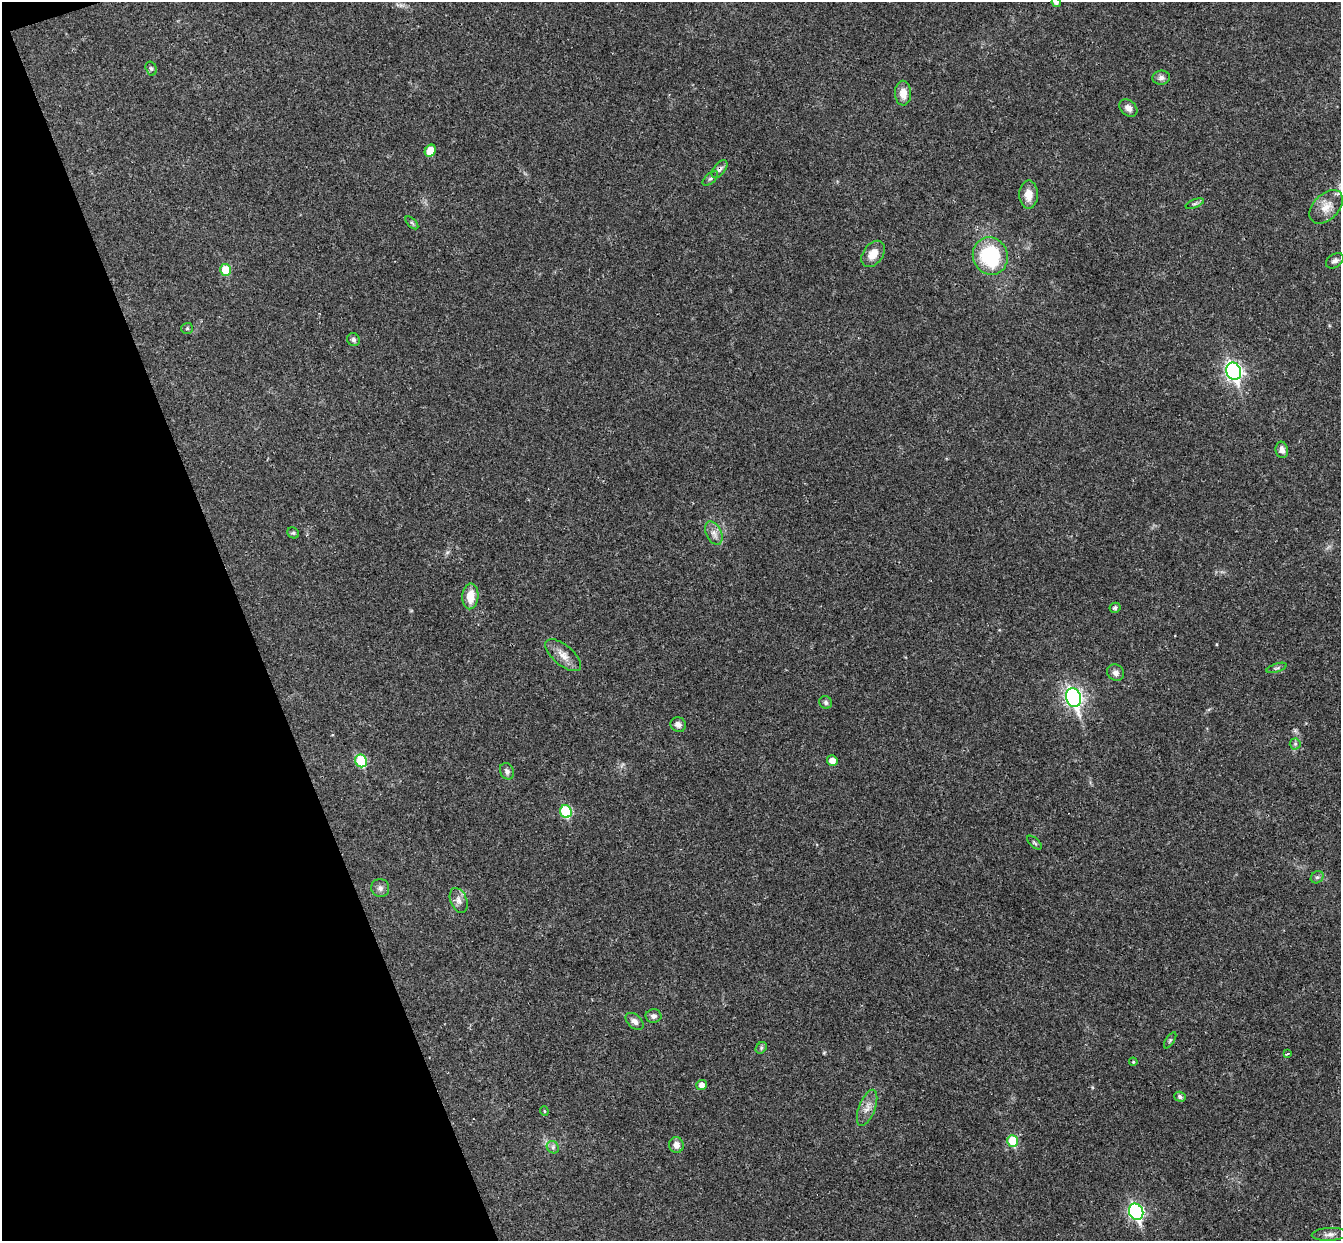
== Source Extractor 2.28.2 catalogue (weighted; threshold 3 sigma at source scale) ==
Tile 5 of 4 x 4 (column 1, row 2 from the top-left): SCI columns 58-1396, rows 2773-4011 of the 5468 x 5422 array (HDU 1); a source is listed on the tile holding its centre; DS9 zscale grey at full resolution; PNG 1343 x 1243 px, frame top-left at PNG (2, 2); each listed source drawn as its Kron ellipse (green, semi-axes under 4 px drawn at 4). Shown black and unused: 18% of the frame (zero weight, under 3 of 4 exposures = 6% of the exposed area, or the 3 px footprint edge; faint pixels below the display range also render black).
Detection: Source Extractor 2.28.2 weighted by HDU 2 'WHT'; one run over the whole footprint, this tile lists its part. Background 0.0399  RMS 0.0027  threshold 0.0121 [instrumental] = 3 sigma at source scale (4.5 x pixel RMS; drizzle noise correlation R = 1.50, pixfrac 1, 0.05/0.05 arcsec/px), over >= 5 px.
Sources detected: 56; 2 cosmic-ray / hot-pixel residue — neither listed nor drawn; the other 54 listed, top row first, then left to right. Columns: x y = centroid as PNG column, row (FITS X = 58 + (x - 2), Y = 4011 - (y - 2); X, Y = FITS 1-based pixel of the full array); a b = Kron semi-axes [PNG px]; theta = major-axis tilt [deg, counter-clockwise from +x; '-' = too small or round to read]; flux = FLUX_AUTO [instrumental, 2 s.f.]
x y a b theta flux
1056 2 5 4 - 0.94
151 68 7 5 -73 0.53
1161 78 9 7 5 1
903 93 12 8 -88 2.8
1128 108 10 7 -41 1.5
430 151 6 5 - 4.4
720 169 11 5 52 0.93
710 178 9 5 41 0.61
1029 195 14 9 90 3.3
1195 204 9 3 21 0.48
1326 207 20 12 45 3.7
412 223 8 4 -45 0.43
873 254 14 10 53 3.2
990 256 19 17 -69 20
1335 261 10 6 35 0.98
225 270 6 5 - 6.1
187 328 6 5 - 0.4
353 340 7 6 - 0.64
1234 371 9 7 -69 86
1282 450 8 6 -79 1.4
293 533 6 5 - 0.41
714 533 12 7 -64 1.6
470 596 13 8 87 4.3
1115 608 5 5 - 0.65
563 655 22 10 -40 2.9
1277 668 10 3 19 0.48
1116 673 9 7 -37 1.2
1074 698 9 7 -71 88
826 702 6 6 - 0.62
678 725 8 7 - 1.2
1295 744 5 5 - 0.56
361 761 6 5 - 12
832 761 5 5 - 1.9
507 771 8 7 - 0.94
566 811 6 5 - 15
1034 843 9 4 -41 0.46
1317 877 7 5 41 0.58
380 888 9 9 - 1.1
459 900 13 8 -69 1.5
654 1016 8 6 -1 0.92
635 1021 10 6 -41 1.2
1170 1040 9 3 56 0.48
761 1048 6 5 - 0.5
1288 1054 3 2 - 0.38
1133 1062 4 3 - 0.28
701 1085 5 5 - 1.4
1180 1097 5 5 - 0.72
867 1108 19 8 69 2.2
544 1111 4 4 - 0.29
1013 1141 6 5 - 9.5
676 1145 8 7 - 1.7
553 1147 7 5 -47 0.67
1136 1212 8 7 - 56
1330 1234 18 6 2 1.4
Overlapping masked pixels (flux is a lower limit): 1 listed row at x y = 720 169
Isophote crosses this tile's border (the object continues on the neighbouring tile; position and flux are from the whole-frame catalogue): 1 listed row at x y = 1056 2